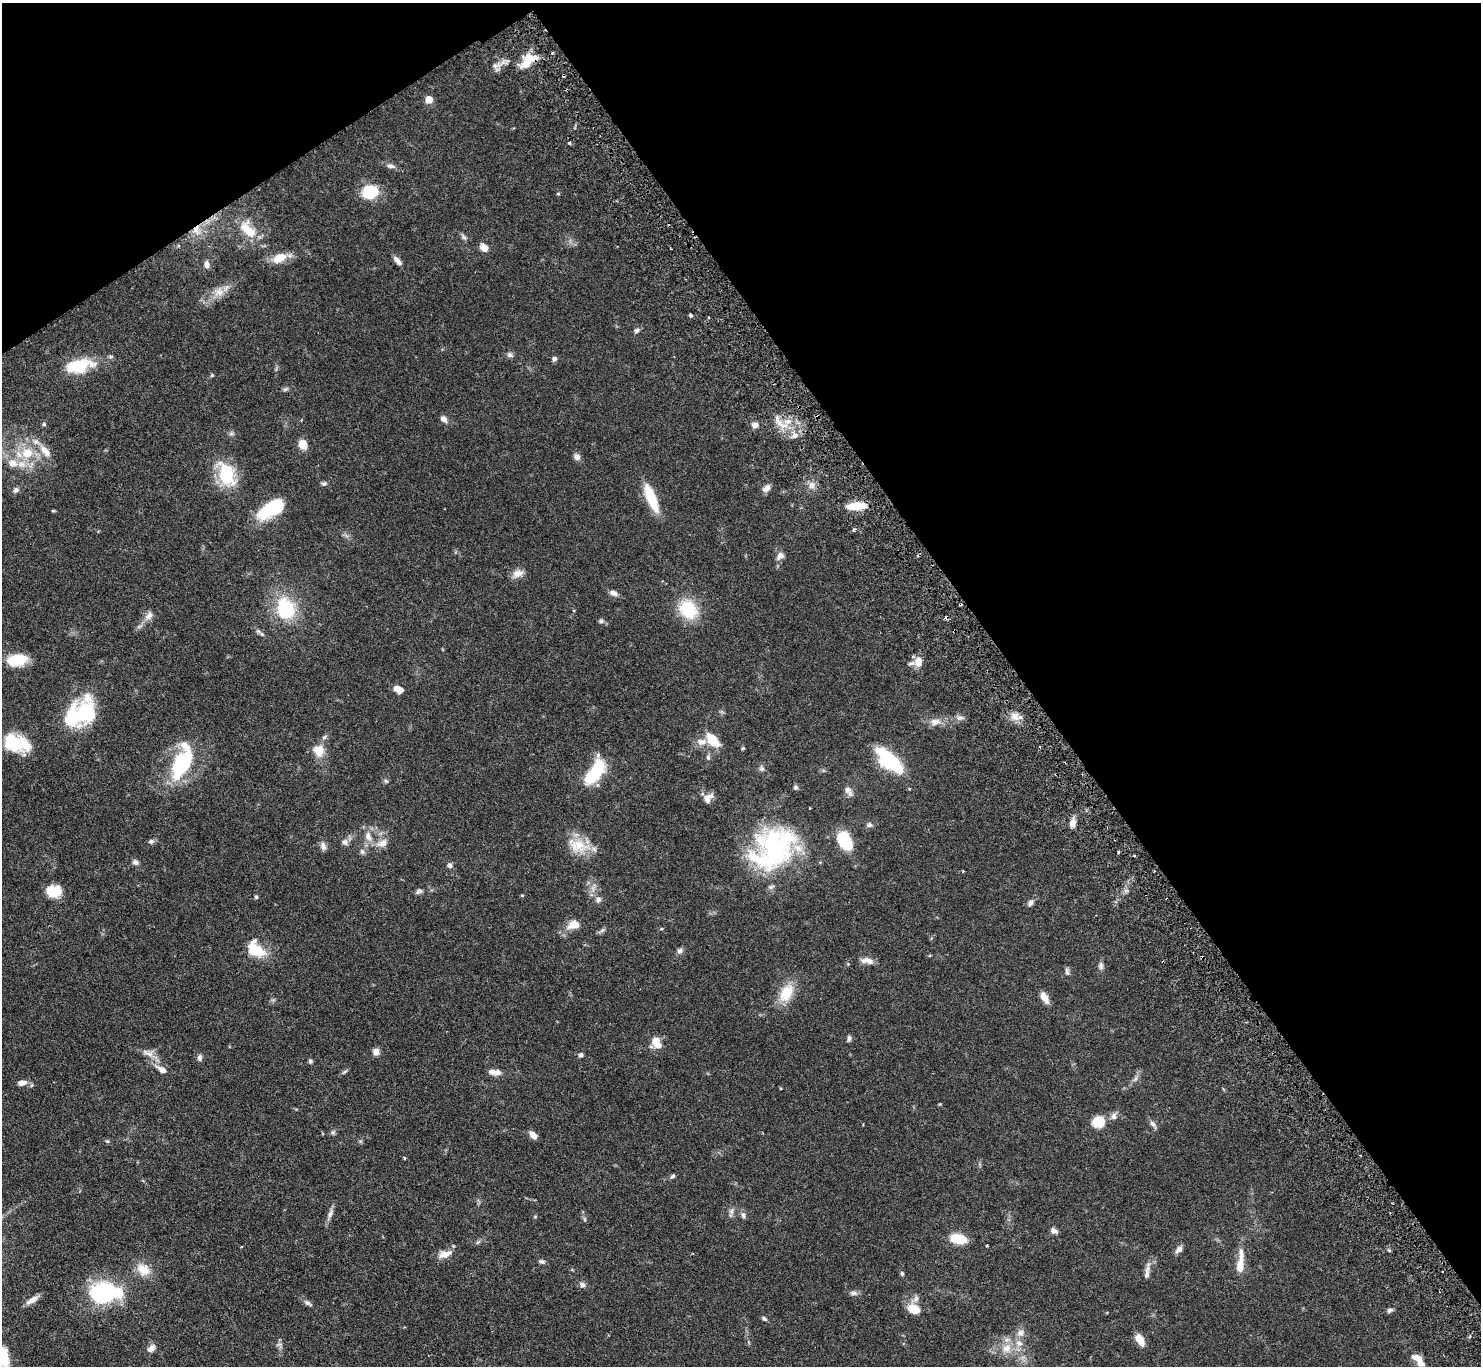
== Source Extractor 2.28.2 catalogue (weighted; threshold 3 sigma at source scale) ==
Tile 3 of 4 x 4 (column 3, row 1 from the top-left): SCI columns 3009-4487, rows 4422-5785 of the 6044 x 5994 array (HDU 1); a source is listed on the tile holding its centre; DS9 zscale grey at full resolution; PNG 1483 x 1368 px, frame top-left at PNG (2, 3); no overlay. Shown black and unused: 36% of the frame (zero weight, under 3 of 6 exposures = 4% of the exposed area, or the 3 px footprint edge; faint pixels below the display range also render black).
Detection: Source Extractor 2.28.2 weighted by HDU 2 'WHT'; one run over the whole footprint, this tile lists its part. Background 0.0972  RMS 0.0035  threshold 0.0143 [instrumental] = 3 sigma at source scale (4.09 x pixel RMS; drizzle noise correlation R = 1.36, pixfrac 0.8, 0.05/0.05 arcsec/px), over >= 5 px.
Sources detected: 175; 6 inside a brighter object's white glare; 4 cosmic-ray / hot-pixel residue — not listed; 11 inside a brighter listed object's ellipse — not listed separately; the other 154 listed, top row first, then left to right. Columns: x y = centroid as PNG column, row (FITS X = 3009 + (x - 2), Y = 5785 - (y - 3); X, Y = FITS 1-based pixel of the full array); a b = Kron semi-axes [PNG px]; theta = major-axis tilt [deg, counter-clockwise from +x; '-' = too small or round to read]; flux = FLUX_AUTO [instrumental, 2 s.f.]
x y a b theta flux
527 60 20 10 56 7.1
495 66 8 6 24 1.3
429 99 5 5 - 5.6
569 142 3 3 - 0.46
390 166 10 6 -11 1.1
370 192 15 13 24 12
558 194 5 3 - 0.35
196 230 14 9 -73 3.1
248 230 25 13 -46 7.9
464 237 10 5 -53 0.8
484 248 9 7 -40 2.4
279 258 20 11 25 4.8
397 261 13 6 -48 1.7
207 264 9 6 -82 1.4
219 291 16 13 10 3.7
691 315 5 4 - 0.48
708 317 3 3 - 0.39
636 330 7 6 - 0.84
510 355 9 6 -28 0.9
554 359 6 5 - 0.99
80 367 29 17 21 13
212 375 5 4 - 0.37
285 389 9 4 9 0.61
444 419 8 6 -48 1.6
44 424 5 5 - 0.47
755 425 9 7 -3 1.6
782 425 25 9 -34 5.1
303 444 8 7 - 5.1
27 453 19 16 9 9
577 457 8 8 - 1.4
226 475 26 16 -68 17
324 483 7 5 11 0.69
812 485 9 7 -45 1.6
766 488 11 8 43 1.7
16 490 8 7 - 1
651 498 34 10 -67 10
855 506 21 8 4 6.1
270 509 30 13 32 17
53 511 6 3 18 0.31
854 529 6 3 54 0.51
780 556 12 8 52 1.6
518 573 15 9 22 2.3
613 593 10 6 -18 1.5
285 609 27 22 -71 18
688 609 23 19 -51 13
149 616 15 9 56 2.2
601 621 8 5 10 0.67
262 634 8 5 -36 0.84
17 660 17 9 12 13
918 662 13 10 88 3.4
398 689 10 6 -23 2.9
81 714 38 25 45 25
1014 716 12 10 -25 2.7
960 718 11 6 10 1.3
935 722 15 10 7 2.6
712 740 16 9 -49 7.9
702 742 12 8 -1 2.4
16 743 27 15 -16 16
743 748 4 4 - 0.42
319 751 16 15 - 4.7
708 757 7 5 -74 0.71
182 763 45 19 69 24
894 764 42 14 -45 19
761 768 9 7 -58 0.94
595 772 27 12 58 17
386 781 7 4 -44 0.53
795 787 7 6 - 0.68
848 791 14 8 -52 1.7
708 798 12 8 41 2.5
810 808 3 2 - 0.23
1073 823 11 8 76 2
869 825 8 6 16 0.96
368 836 15 9 -65 3
151 841 7 6 - 0.78
844 841 13 8 -59 25
345 842 9 8 - 1.3
382 843 15 10 25 2.9
578 845 32 17 -18 8.4
323 846 11 7 -75 1.4
774 850 55 43 85 49
362 852 8 6 -57 0.87
1118 852 4 3 - 0.47
135 862 7 6 - 1.2
450 865 6 6 - 1.1
54 891 15 12 -3 6.8
419 891 9 6 28 0.83
1126 891 7 4 -19 0.66
522 895 5 3 - 0.27
256 897 5 4 - 0.53
598 900 8 7 - 1.1
1031 903 9 6 52 1.2
573 925 16 10 21 3.8
661 929 4 4 - 0.35
257 951 21 14 -8 8.1
680 951 8 7 - 0.93
867 961 18 8 -10 2.2
848 964 4 4 - 0.28
1101 966 11 7 -89 1.1
1067 972 11 5 -81 0.89
786 993 26 15 62 7.7
1044 997 13 7 -59 3
849 1038 8 5 84 0.78
656 1041 11 9 54 3.5
376 1052 8 7 - 1.6
148 1053 19 9 -21 2.6
581 1055 6 6 - 0.69
200 1058 9 6 -84 0.98
310 1061 6 5 - 0.61
162 1069 16 7 -31 2.6
344 1072 9 4 30 0.57
492 1072 11 8 -16 1.6
1135 1079 10 5 54 1
22 1083 9 6 6 2.1
32 1085 5 5 - 0.49
1114 1116 10 8 -85 1.4
1098 1122 7 7 - 15
1153 1124 12 6 -52 1.2
333 1132 8 6 16 0.67
533 1135 9 6 -47 2.2
107 1141 5 5 - 0.49
404 1158 4 3 - 0.33
672 1176 7 5 31 0.67
731 1212 16 5 81 1.2
330 1214 14 6 65 1.5
743 1215 9 5 -89 0.95
535 1217 6 4 1 0.33
1054 1231 9 6 -35 1.2
958 1239 13 8 -10 11
478 1242 8 4 44 0.6
987 1245 3 2 - 0.25
1179 1249 10 6 51 1.7
1389 1250 5 3 - 0.38
445 1254 18 9 17 3.2
542 1261 8 5 -16 0.76
1240 1262 34 8 84 5.3
143 1270 19 14 -37 5.1
902 1273 5 5 - 0.53
1147 1273 22 6 82 1.8
582 1284 9 7 -32 1.1
103 1293 23 18 8 39
853 1293 12 6 -4 1
916 1299 10 8 59 1.4
32 1300 16 6 34 2.1
308 1303 12 6 -33 1.1
914 1309 14 9 -26 5.6
1390 1310 9 5 29 0.82
764 1319 6 4 -33 0.66
1020 1333 11 9 41 2
1140 1339 12 7 -58 4.3
279 1344 10 5 20 0.87
151 1348 11 8 45 1.7
1007 1348 15 12 52 4.5
1419 1358 15 7 -19 2.9
5 1359 25 12 -85 6.7
Overlapping masked pixels (flux is a lower limit): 2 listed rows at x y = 527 60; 196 230
Isophote crosses this tile's border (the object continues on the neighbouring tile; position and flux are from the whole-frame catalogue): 1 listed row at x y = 5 1359